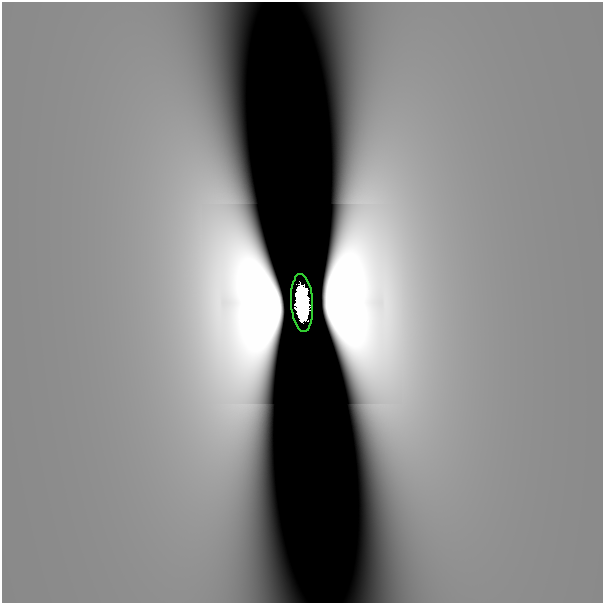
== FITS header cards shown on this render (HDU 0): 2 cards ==
NAXIS1  =                  601
NAXIS2  =                  601

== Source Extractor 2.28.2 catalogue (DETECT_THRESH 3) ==
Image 601 x 601 px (HDU 0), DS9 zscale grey, 1 PNG px = 1 image px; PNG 605 x 605 px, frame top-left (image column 1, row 601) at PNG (2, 2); each listed source drawn as its Kron ellipse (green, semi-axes under 4 px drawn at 4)
Background 6.85e-10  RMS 3.7e-10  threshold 1.11e-09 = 3 sigma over >= 5 px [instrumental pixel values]
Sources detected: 4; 3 with non-positive FLUX_AUTO (blend fragments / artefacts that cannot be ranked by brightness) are neither listed nor drawn; the other 1 listed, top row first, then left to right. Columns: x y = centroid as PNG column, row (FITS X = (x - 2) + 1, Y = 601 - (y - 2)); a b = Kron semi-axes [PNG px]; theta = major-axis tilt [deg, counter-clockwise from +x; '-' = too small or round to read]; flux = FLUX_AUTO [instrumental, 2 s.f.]
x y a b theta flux
302 303 29 11 -86 14
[3 non-positive-flux detections neither listed nor drawn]